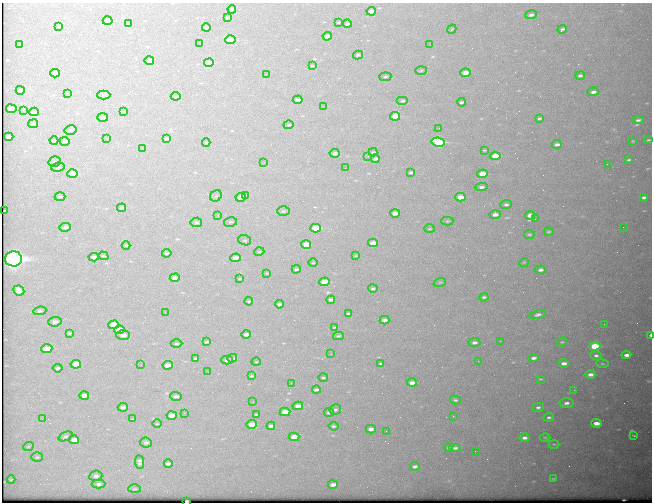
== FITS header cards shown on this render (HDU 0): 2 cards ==
NAXIS1  =                  650 / Width of table row in bytes
NAXIS2  =                  500 / Number of rows in table

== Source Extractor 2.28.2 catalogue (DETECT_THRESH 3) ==
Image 650 x 500 px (HDU 0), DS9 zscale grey, 1 PNG px = 1 image px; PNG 654 x 504 px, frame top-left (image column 1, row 500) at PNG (2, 3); each listed source drawn as its Kron ellipse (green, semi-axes under 4 px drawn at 4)
Background 610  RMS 3.2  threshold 9.55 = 3 sigma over >= 5 px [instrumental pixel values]
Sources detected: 220; all 220 listed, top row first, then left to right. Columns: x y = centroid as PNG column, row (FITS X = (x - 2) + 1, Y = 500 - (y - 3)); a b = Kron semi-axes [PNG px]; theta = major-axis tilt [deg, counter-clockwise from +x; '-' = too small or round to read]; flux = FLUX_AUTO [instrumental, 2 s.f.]
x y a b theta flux
232 9 4 3 - 550
371 11 5 3 - 1500
531 15 6 4 7 680
227 17 3 2 - 220
108 21 5 4 - 2100
338 22 3 2 - 200
128 24 4 3 - 500
347 24 4 3 - 650
59 26 4 3 - 250
206 27 4 3 - 470
452 29 5 3 - 170
562 29 4 3 - 390
327 36 4 3 - 730
231 40 5 4 - 7900
200 44 2 2 - 89
19 45 2 2 - 120
430 45 3 2 - 230
358 55 5 3 - 330
149 60 5 3 - 1600
209 63 5 4 - 4400
312 66 4 2 - 150
421 70 6 4 3 260
55 73 5 3 - 1300
465 73 5 3 - 2300
266 74 2 2 - 230
580 76 4 3 - 370
385 77 6 4 6 260
20 90 4 3 - 770
593 92 6 4 5 770
67 93 2 2 - 130
104 95 6 4 1 420
176 96 5 3 - 640
298 100 5 3 - 920
403 101 6 4 0 440
461 102 4 3 - 370
323 106 2 2 - 220
11 109 5 3 - 1300
23 111 2 2 - 150
124 111 3 3 - 180
34 112 5 3 - 1300
395 116 5 4 - 4300
103 117 5 4 - 480
539 118 3 2 - 230
638 120 6 3 6 460
33 124 5 4 - 410
288 125 5 3 - 210
439 128 2 2 - 95
70 130 6 4 14 340
9 137 4 3 - 1100
106 138 2 2 - 110
166 139 4 3 - 240
649 140 3 2 - 200
54 141 4 3 - 160
65 141 5 4 - 470
633 141 4 3 - 170
206 142 4 3 - 180
438 142 6 4 -10 19000
557 144 5 3 - 660
142 148 2 2 - 890
484 150 3 2 - 190
373 152 4 2 - 300
335 153 5 3 - 940
368 156 2 2 - 100
495 156 5 4 - 5300
375 159 4 3 - 710
629 160 3 2 - 260
55 162 6 5 - 350
264 162 2 2 - 110
607 164 2 2 - 330
58 167 7 4 9 380
345 168 2 2 - 93
411 173 4 3 - 480
72 174 5 4 - 4700
483 174 5 4 - 6900
481 187 6 4 4 630
246 195 4 3 - 230
216 196 6 5 - 370
60 197 5 4 - 330
460 197 5 3 - 3000
644 197 4 3 - 440
241 198 5 4 - 3900
506 204 6 4 1 530
122 208 4 3 - 570
5 211 3 2 - 200
283 211 6 5 - 350
395 213 5 3 - 1400
495 214 5 4 - 1200
218 215 3 2 - 200
530 215 5 3 - 1900
535 219 2 2 - 120
447 221 6 4 0 250
196 222 6 4 9 510
230 222 6 5 - 390
65 227 6 4 10 570
623 227 2 2 - 350
315 228 5 4 - 8300
430 229 5 3 - 170
549 232 4 2 - 190
529 235 5 3 - 220
245 240 6 5 - 340
373 243 5 3 - 2500
306 244 5 4 - 4000
126 245 4 3 - 170
259 252 5 3 - 160
167 253 4 3 - 300
103 256 5 4 - 270
356 256 3 2 - 150
94 257 5 4 - 1000
236 258 5 3 - 2500
13 259 8 7 - 92000
524 262 5 3 - 170
313 263 5 3 - 180
296 269 4 3 - 340
541 270 5 3 - 700
267 273 4 3 - 160
175 278 5 3 - 1800
240 279 4 2 - 180
325 282 5 4 - 6200
440 282 6 4 18 280
373 288 5 3 - 280
19 291 6 4 -26 2400
484 297 4 3 - 310
331 300 4 3 - 590
249 301 4 3 - 250
279 304 4 3 - 500
40 311 6 4 6 490
165 313 2 2 - 110
348 314 3 2 - 280
538 315 8 4 14 540
384 320 5 3 - 1300
55 322 7 4 4 850
604 324 2 2 - 450
114 325 5 4 - 5600
334 327 4 2 - 180
120 330 5 4 - 8900
69 333 3 3 - 220
246 334 5 3 - 890
123 335 7 5 0 1100
650 335 3 2 - 880
338 336 5 4 - 250
500 341 2 2 - 130
207 342 4 3 - 270
474 342 6 4 1 690
562 342 5 4 - 240
176 344 6 3 0 220
595 346 5 4 - 11000
47 349 5 4 - 2600
331 354 2 2 - 350
596 355 6 4 -1 500
626 355 5 3 - 970
195 358 3 3 - 290
232 358 5 4 - 570
534 358 5 3 - 760
227 360 6 3 0 690
478 361 3 2 - 360
256 362 4 3 - 160
564 363 5 3 - 1000
76 364 5 4 - 3900
381 364 4 3 - 260
602 364 6 3 -8 200
141 365 2 2 - 140
168 365 5 3 - 1900
58 368 5 4 - 360
208 372 2 2 - 130
590 374 5 3 - 1100
252 376 3 2 - 190
323 378 5 2 - 230
541 379 5 4 - 250
291 383 3 2 - 170
412 383 5 3 - 1700
316 390 4 3 - 450
574 390 2 2 - 120
84 395 5 3 - 880
176 396 6 4 -2 490
455 400 5 4 - 290
253 402 2 2 - 150
566 403 7 5 5 860
298 406 5 3 - 1500
123 407 5 3 - 630
538 407 6 4 13 480
335 410 6 5 - 360
285 412 5 4 - 3900
329 412 5 4 - 400
184 413 3 2 - 180
256 414 3 2 - 150
172 415 5 4 - 2300
453 416 2 2 - 130
549 417 5 4 - 410
42 419 3 2 - 300
133 419 3 3 - 380
596 423 5 3 - 2000
157 424 4 3 - 160
252 424 5 4 - 3000
271 426 4 3 - 640
333 426 5 3 - 300
371 429 5 3 - 1100
386 431 2 2 - 570
634 435 3 2 - 180
65 436 7 4 22 490
294 437 5 4 - 3500
545 437 5 3 - 200
524 438 5 3 - 710
74 440 5 4 - 1900
146 442 6 5 - 510
554 444 5 3 - 210
28 447 5 3 - 220
448 448 4 2 - 210
455 448 6 4 -3 420
475 451 2 2 - 430
37 457 6 4 3 320
140 462 7 4 -80 520
168 463 4 3 - 530
415 466 4 3 - 480
96 476 6 5 - 720
553 478 3 2 - 150
11 480 4 3 - 140
98 484 7 4 1 480
333 485 5 3 - 1100
134 489 6 3 0 230
187 501 3 2 - 580
At the frame edge (FLAGS 8, measured only in part): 2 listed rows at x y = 650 335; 187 501